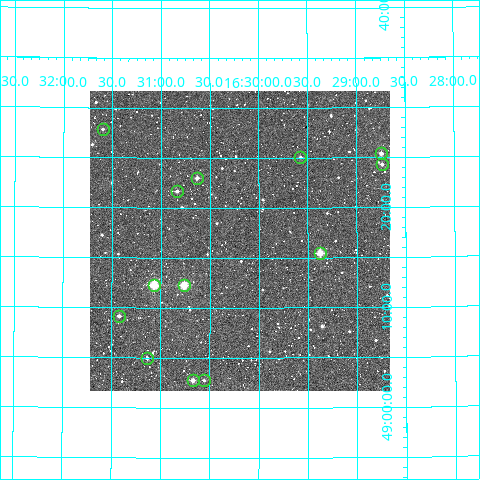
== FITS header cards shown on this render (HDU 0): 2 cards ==
NAXIS1  =                  300
NAXIS2  =                  300

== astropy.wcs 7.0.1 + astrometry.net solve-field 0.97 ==
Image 300 x 300 px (HDU 0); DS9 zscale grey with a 90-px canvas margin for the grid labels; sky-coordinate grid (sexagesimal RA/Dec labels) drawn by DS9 from the SOLVED WCS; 13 Tycho-2 reference stars matched to detected sources circled (green)
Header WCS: RA---TAN/DEC--TAN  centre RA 16:30:12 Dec +49:17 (247.55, +49.28 deg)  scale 6 arcsec/px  FOV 30.0' x 30.0'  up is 0 deg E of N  parity normal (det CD < 0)
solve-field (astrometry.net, Tycho-2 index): VERIFIED the header's WCS against the Tycho-2 star catalogue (verified at 2 index scales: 10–13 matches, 0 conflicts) and refined it, rather than solving blind
Solved WCS: RA---TAN-SIP/DEC--TAN-SIP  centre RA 16:30:12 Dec +49:17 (247.55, +49.28 deg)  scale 6 arcsec/px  FOV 30.0' x 30.0'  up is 0 deg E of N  parity normal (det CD < 0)
The solver's refit moves the header's centre by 1.6 arcsec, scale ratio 0.9996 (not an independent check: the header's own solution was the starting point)
Tycho-2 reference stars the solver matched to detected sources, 13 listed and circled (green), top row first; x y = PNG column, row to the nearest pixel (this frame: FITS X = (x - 90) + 1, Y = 300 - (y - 91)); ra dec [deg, ICRS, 3 dp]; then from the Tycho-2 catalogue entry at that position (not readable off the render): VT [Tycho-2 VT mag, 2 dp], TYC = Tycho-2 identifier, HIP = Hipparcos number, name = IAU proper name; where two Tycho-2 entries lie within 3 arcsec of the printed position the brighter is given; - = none
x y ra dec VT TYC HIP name
103 129 247.899 +49.464 11.83 3502-1233-1 - -
381 153 247.186 +49.423 10.95 3495-1132-1 - -
300 157 247.392 +49.418 11.50 3495-859-1 - -
382 164 247.184 +49.405 11.83 3495-1005-1 - -
197 178 247.658 +49.383 10.67 3502-891-1 - -
177 191 247.709 +49.361 11.29 3502-2187-1 - -
320 253 247.343 +49.258 9.02 3495-303-1 - -
154 285 247.767 +49.205 9.57 3502-703-1 - -
184 285 247.691 +49.204 8.95 3502-2131-1 - -
119 316 247.856 +49.153 11.45 3502-953-1 - -
147 358 247.784 +49.083 11.60 3502-735-1 - -
193 380 247.667 +49.047 10.56 3502-2072-1 - -
204 380 247.639 +49.046 12.20 3502-911-1 - -